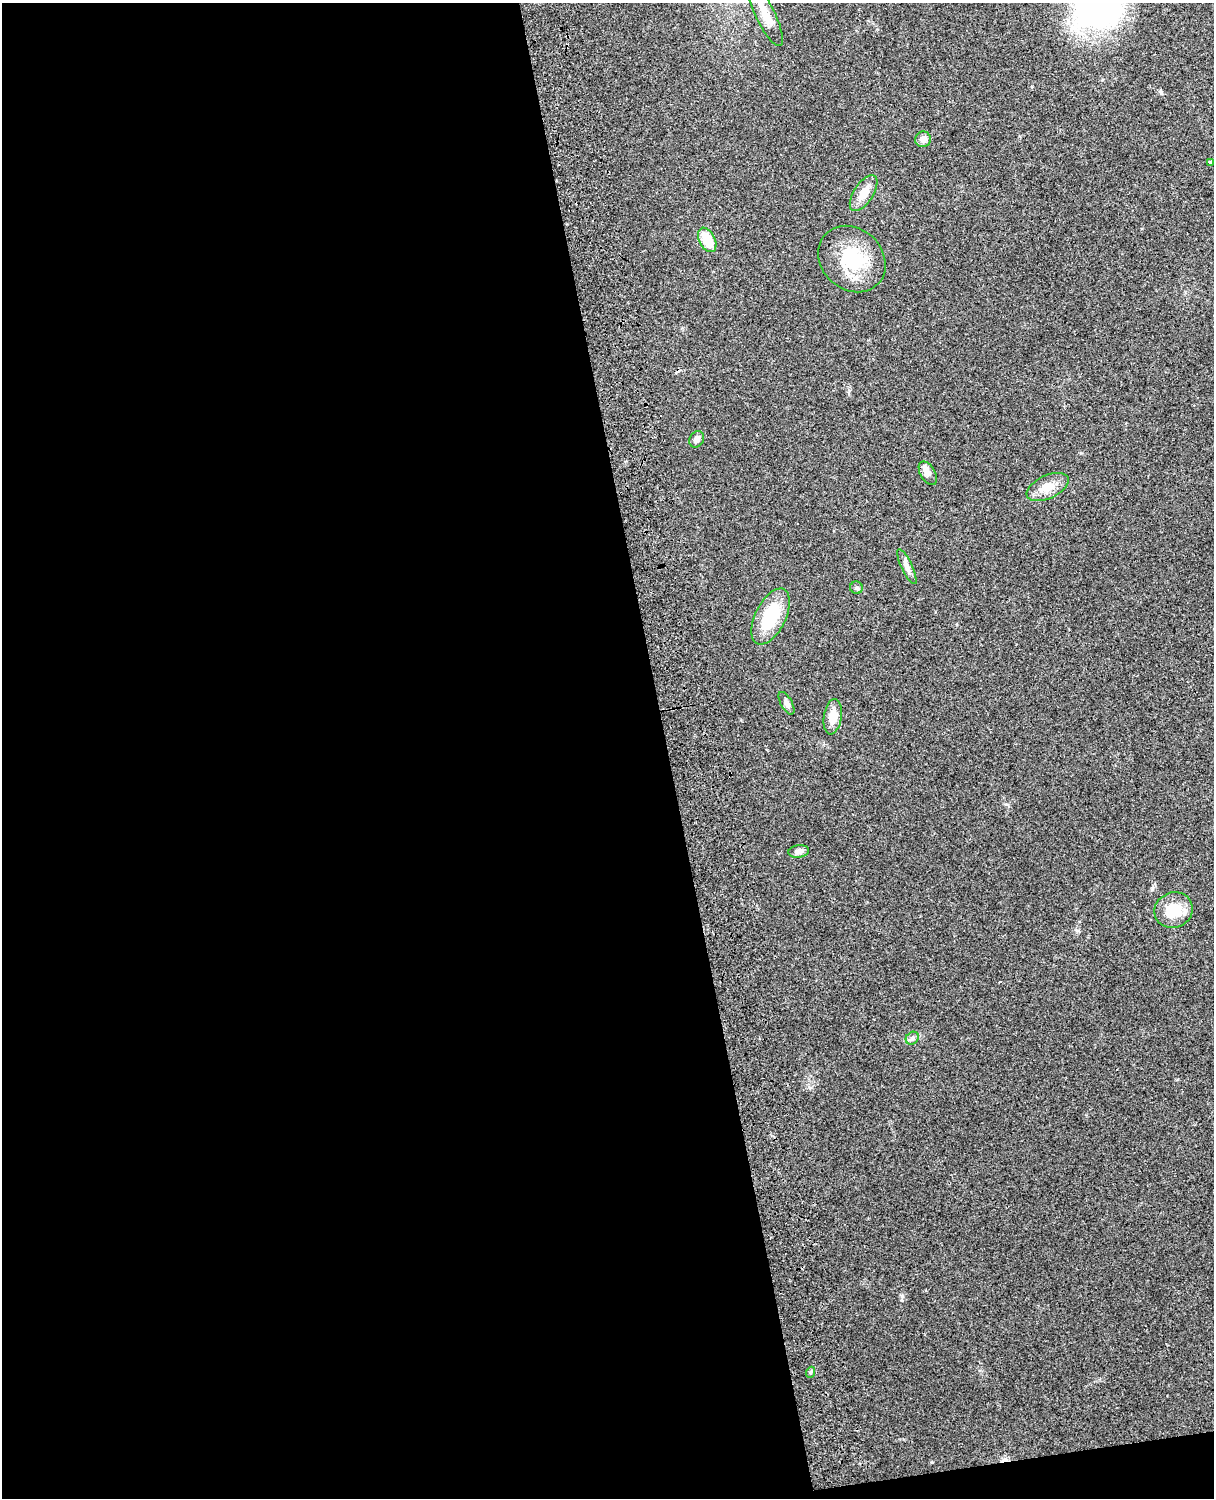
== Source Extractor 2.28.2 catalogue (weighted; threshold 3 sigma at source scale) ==
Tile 9 of 4 x 3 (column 1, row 3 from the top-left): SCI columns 119-1330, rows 164-1659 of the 5089 x 4928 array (HDU 1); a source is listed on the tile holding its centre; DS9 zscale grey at full resolution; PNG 1216 x 1500 px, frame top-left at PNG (2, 3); each listed source drawn as its Kron ellipse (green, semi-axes under 4 px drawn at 4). Shown black and unused: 56% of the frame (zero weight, under 3 of 4 exposures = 6% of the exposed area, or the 3 px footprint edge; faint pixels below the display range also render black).
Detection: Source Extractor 2.28.2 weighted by HDU 2 'WHT'; one run over the whole footprint, this tile lists its part. Background 0.258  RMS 0.0089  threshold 0.0398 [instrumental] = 3 sigma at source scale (4.5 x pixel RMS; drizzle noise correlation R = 1.50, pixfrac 1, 0.05/0.05 arcsec/px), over >= 5 px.
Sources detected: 20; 1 cosmic-ray / hot-pixel residue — neither listed nor drawn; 1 inside a brighter listed object's ellipse — not listed separately; the other 18 listed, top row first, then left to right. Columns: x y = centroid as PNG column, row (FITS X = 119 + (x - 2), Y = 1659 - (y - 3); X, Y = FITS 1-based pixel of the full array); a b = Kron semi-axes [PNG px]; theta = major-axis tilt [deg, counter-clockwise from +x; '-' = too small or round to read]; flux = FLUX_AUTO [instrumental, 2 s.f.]
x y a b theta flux
765 14 35 9 -64 15
923 139 8 8 - 5.6
1211 162 3 3 - 1.2
864 193 20 9 57 12
707 240 13 8 -62 23
852 259 36 30 -43 48
697 439 8 7 - 3.5
928 473 13 7 -60 6.2
1048 487 22 11 24 13
907 566 19 5 -65 4.8
856 588 6 6 - 2
771 617 30 15 64 42
786 703 12 5 -60 3.6
833 717 18 9 82 11
799 851 10 6 9 4.1
1174 910 19 17 22 23
912 1038 7 6 - 2.3
811 1372 5 3 - 1.2
Unlisted compact peaks at least as high as the median listed source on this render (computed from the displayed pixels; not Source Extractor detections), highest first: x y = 902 1296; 1161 92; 932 1462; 1006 804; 809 1087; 877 29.